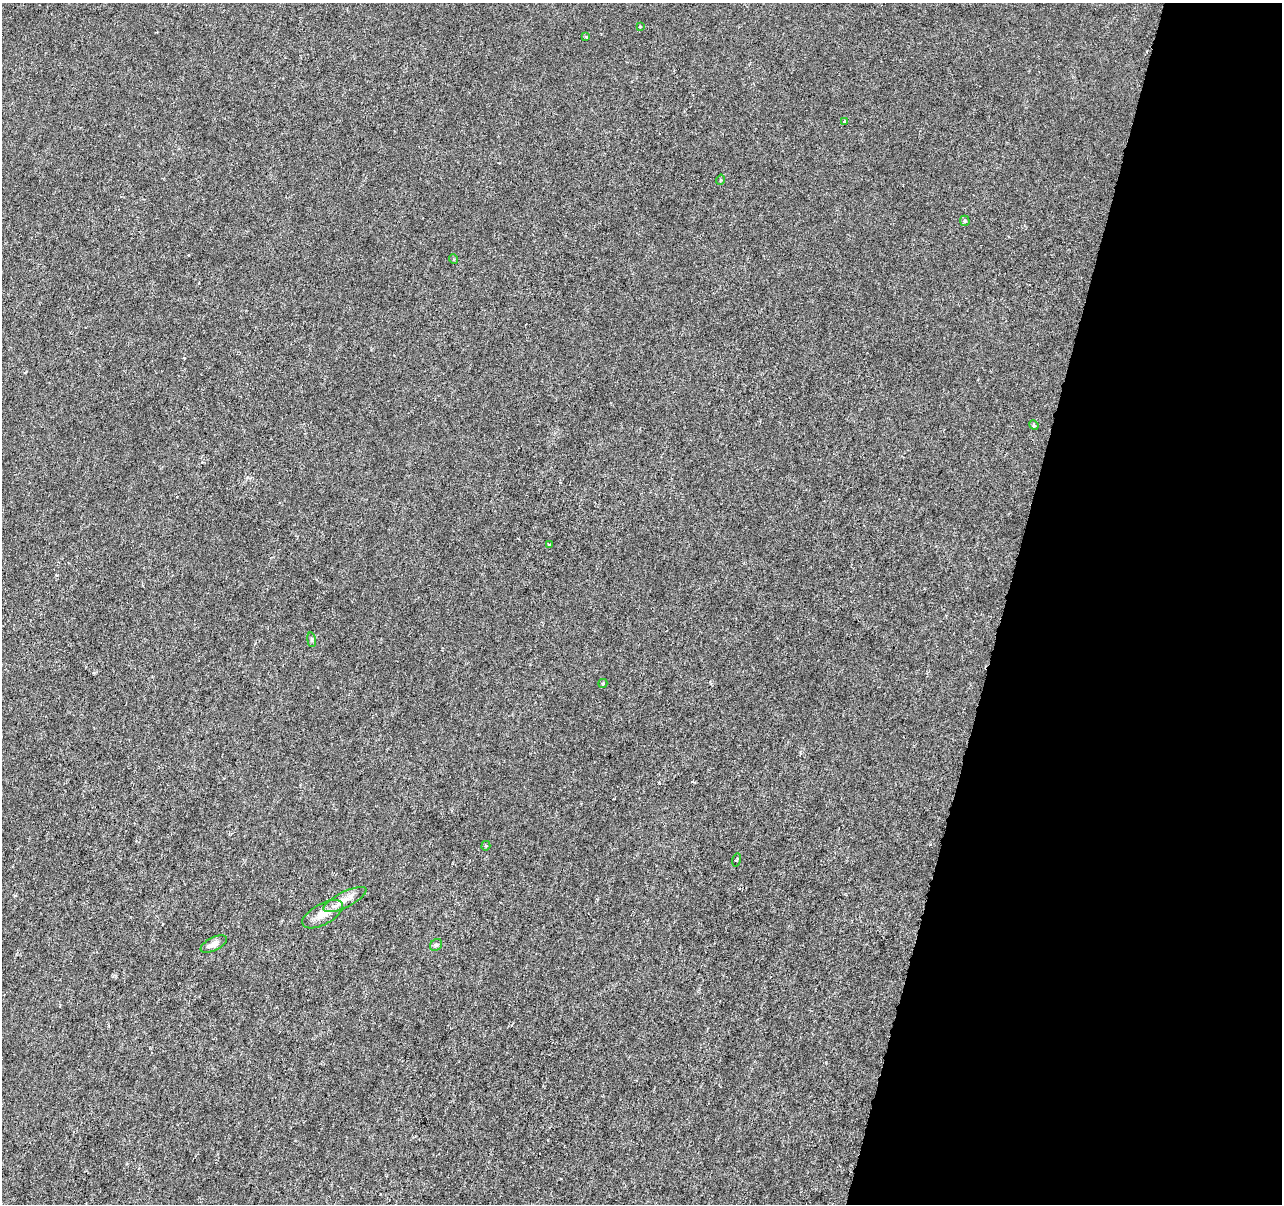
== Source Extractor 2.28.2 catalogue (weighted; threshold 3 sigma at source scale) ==
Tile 8 of 4 x 4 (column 4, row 2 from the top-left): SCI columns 3841-5120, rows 2626-3827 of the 5128 x 5312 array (HDU 1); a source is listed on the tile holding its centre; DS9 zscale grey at full resolution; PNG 1284 x 1206 px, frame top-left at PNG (2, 3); each listed source drawn as its Kron ellipse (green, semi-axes under 4 px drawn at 4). Shown black and unused: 22% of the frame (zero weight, under 3 of 6 exposures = <1% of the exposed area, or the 3 px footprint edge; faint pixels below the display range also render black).
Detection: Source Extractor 2.28.2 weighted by HDU 2 'WHT'; one run over the whole footprint, this tile lists its part. Background -4.65e-06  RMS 0.0013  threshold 0.00516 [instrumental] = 3 sigma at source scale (4.09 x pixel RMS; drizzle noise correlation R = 1.36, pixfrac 0.8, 0.0396/0.0396 arcsec/px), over >= 5 px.
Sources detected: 17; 1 cosmic-ray / hot-pixel residue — neither listed nor drawn; the other 16 listed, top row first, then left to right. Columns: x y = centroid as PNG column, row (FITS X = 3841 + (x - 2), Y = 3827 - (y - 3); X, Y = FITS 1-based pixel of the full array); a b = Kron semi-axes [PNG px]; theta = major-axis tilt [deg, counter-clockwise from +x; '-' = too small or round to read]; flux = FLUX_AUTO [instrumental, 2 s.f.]
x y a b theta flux
640 27 4 3 - 0.12
586 37 4 3 - 0.11
845 121 3 3 - 0.17
720 180 5 3 - 0.11
965 221 5 5 - 0.17
453 259 5 3 - 0.13
1034 425 5 4 - 0.24
549 545 3 2 - 0.13
311 640 7 4 -82 0.19
603 683 5 4 - 0.13
486 846 5 4 - 0.18
737 860 7 3 76 0.11
345 900 24 7 26 1.2
323 914 22 10 29 1.8
214 944 14 6 27 0.76
436 945 6 5 - 0.2